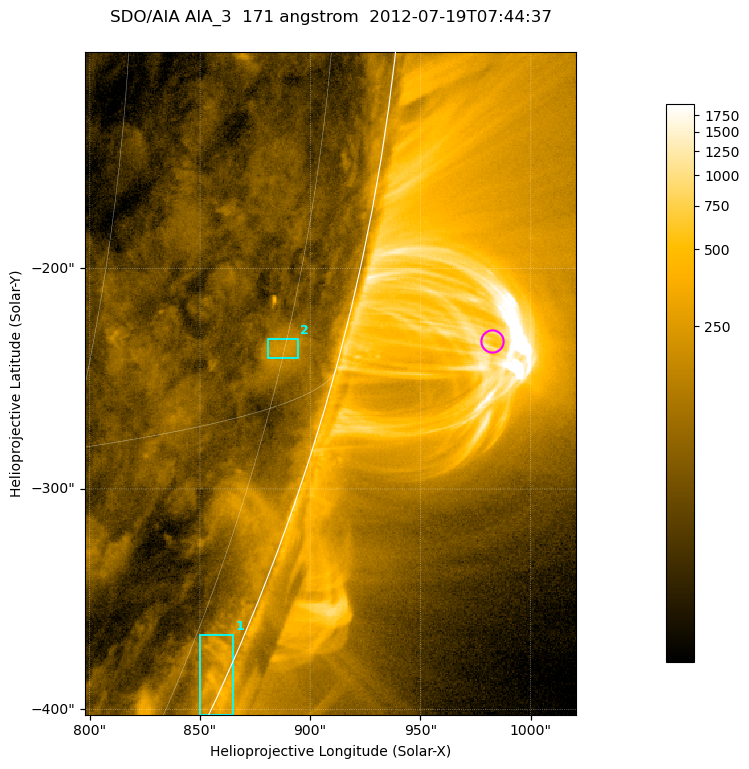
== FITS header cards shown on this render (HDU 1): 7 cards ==
TELESCOP= 'SDO/AIA '           / For AIA: SDO/AIA
INSTRUME= 'AIA_3   '           / For AIA: AIA_ATA1, AIA_ATA2, AIA_ATA3 or AIA_AT
WAVELNTH=                  171 / [angstrom] Wavelength
WAVEUNIT= 'angstrom'           / Wavelength unit: angstrom
DATE-OBS= '2012-07-19T07:44:37.539' / [ISO] Date when observation started; ISO 8
CTYPE1  = 'HPLN-TAN'           / CTYPE1; Typically HPLN
CTYPE2  = 'HPLT-TAN'           / CTYPE2; Typically HPLT

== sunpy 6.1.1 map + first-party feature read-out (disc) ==
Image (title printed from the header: SDO/AIA AIA_3  171 angstrom  2012-07-19T07:44:37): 371 x 501 px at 0.599 arcsec/px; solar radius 944 arcsec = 1575 px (partial field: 1.2% of the solar disc is inside the frame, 48% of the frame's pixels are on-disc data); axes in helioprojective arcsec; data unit not stated in the header (colour bar unlabelled)
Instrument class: DISC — disc imager (sunpy class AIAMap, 171 A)
Bright regions (active regions / flare kernels): reference = the on-disc median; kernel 3 px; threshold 5 sigma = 132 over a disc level ~58.7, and >= 1.15x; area >= 185 px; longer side >= 4 px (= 2.4 arcsec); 2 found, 2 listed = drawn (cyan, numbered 1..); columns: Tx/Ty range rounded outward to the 2 arcsec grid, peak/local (2 s.f.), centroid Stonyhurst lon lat
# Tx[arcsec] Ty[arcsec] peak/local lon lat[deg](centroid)
1 850..866 -404..-366 7.1 +81 -23
2 880..896 -242..-232 3.8 +75 -13
Off-limb structures (1.02-1.3 R_sun): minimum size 92 px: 3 found; the strongest spans PA ~250..260 deg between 1.02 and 1.13 R_sun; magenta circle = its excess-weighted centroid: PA ~255 deg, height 1.07 R_sun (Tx ~982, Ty ~-232 arcsec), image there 2.7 x the reference